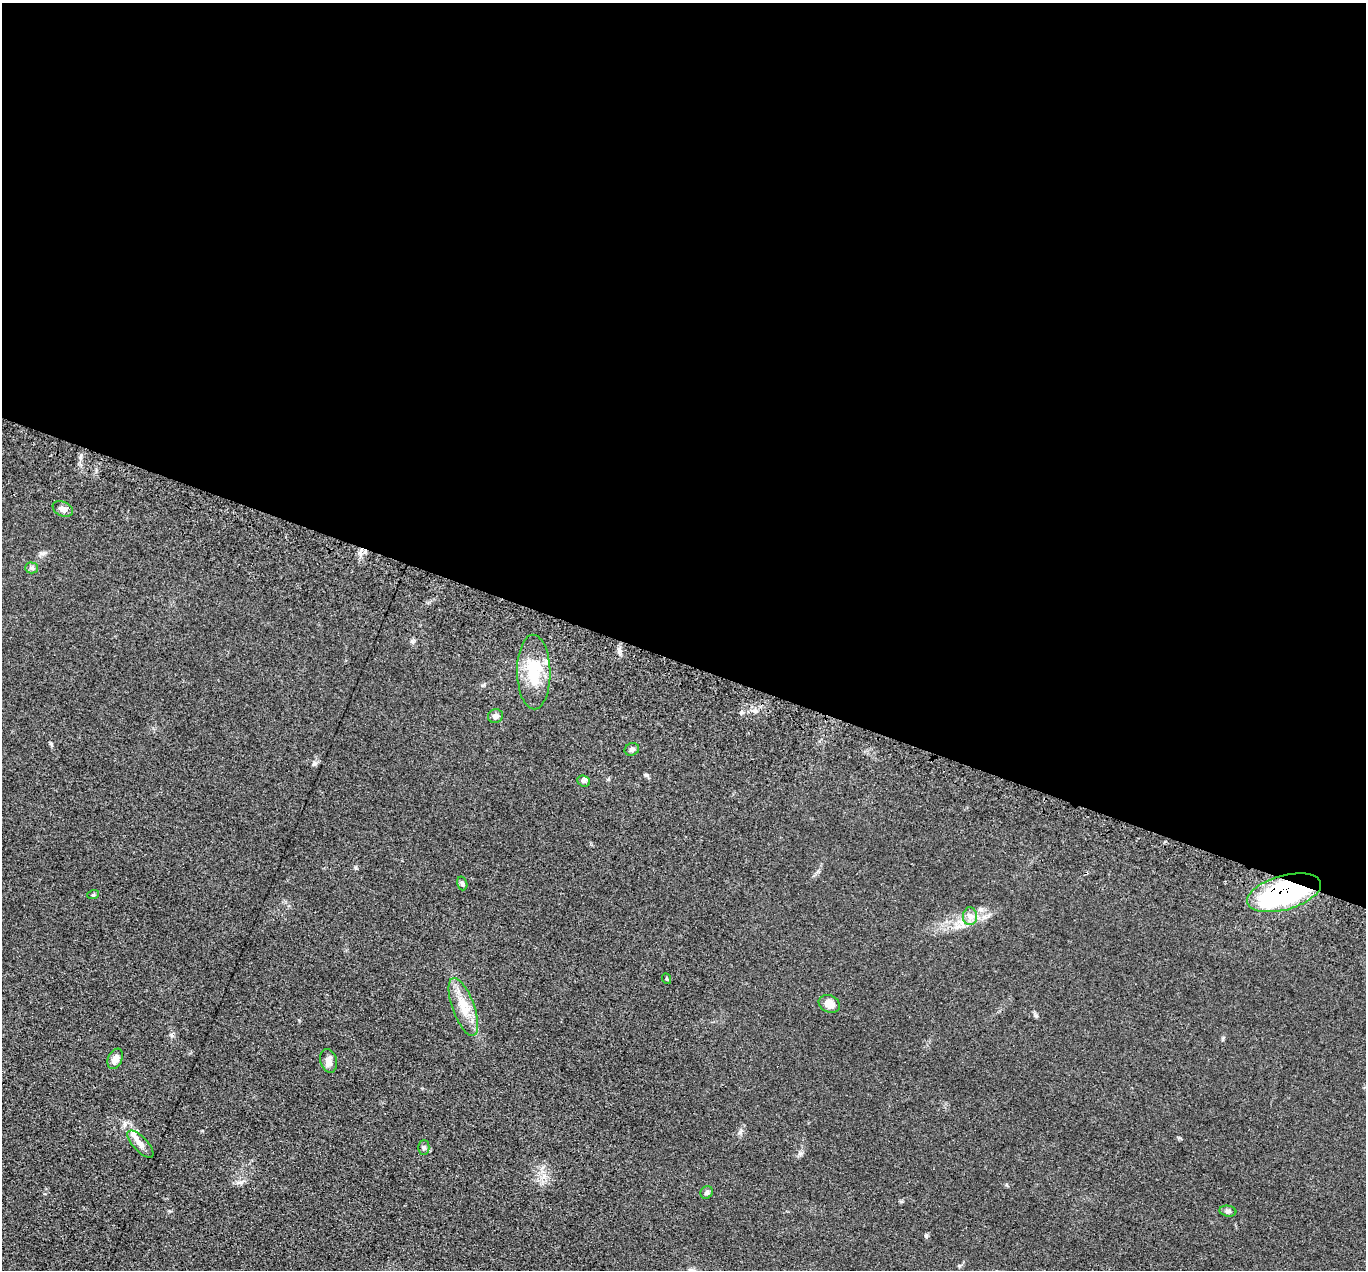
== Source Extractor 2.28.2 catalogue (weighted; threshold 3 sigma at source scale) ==
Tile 3 of 4 x 4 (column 3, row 1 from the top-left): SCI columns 2758-4121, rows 4147-5414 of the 5516 x 5626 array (HDU 1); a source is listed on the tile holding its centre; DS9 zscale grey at full resolution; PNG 1368 x 1272 px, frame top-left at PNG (2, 3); each listed source drawn as its Kron ellipse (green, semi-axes under 4 px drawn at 4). Shown black and unused: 52% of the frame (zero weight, under 3 of 5 exposures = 4% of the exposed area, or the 3 px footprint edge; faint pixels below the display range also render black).
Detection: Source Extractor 2.28.2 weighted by HDU 2 'WHT'; one run over the whole footprint, this tile lists its part. Background 0.0393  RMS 0.0042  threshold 0.0189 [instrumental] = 3 sigma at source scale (4.5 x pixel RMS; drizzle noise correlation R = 1.50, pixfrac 1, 0.05/0.05 arcsec/px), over >= 5 px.
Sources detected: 20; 1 inside a brighter listed object's ellipse — not listed separately; the other 19 listed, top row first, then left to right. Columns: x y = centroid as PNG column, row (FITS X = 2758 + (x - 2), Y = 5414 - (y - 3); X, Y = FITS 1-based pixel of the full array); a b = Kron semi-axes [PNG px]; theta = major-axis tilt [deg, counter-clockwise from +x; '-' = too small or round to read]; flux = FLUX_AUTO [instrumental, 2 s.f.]
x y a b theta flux
63 509 10 7 -24 2
32 568 6 5 - 0.93
534 672 37 16 -89 16
495 716 7 7 - 1.5
632 749 7 6 - 1.1
584 781 6 5 - 0.97
462 883 7 5 -73 0.83
1284 893 38 17 16 86
93 895 6 4 18 0.48
970 916 9 7 89 2
667 979 5 3 - 0.44
829 1004 11 8 -25 3.7
463 1007 30 11 -70 8
115 1059 11 7 67 2.9
329 1061 12 8 -74 2.4
140 1144 17 7 -46 3
424 1147 7 5 89 0.89
707 1192 7 6 - 0.86
1228 1211 8 5 -8 1.1
Overlapping masked pixels (flux is a lower limit): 1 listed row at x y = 1284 893
Unlisted compact peaks at least as high as the median listed source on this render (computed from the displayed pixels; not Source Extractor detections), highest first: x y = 314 764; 647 775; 800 1153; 356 868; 51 744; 1036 1016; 740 1132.